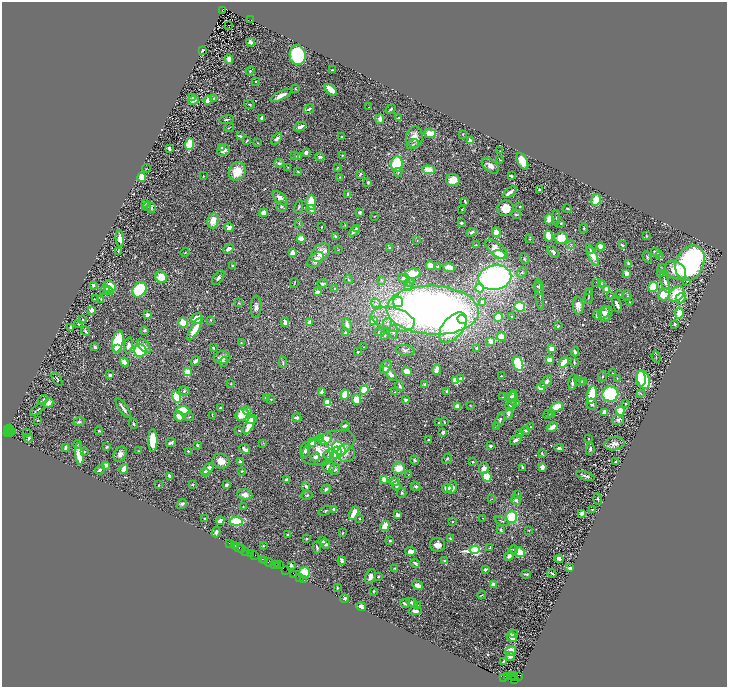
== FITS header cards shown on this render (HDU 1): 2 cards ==
NAXIS1  =                 1449
NAXIS2  =                 1369

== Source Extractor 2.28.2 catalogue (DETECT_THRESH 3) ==
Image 1449 x 1369 px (HDU 1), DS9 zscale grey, zoomed out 1/2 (1 PNG px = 2 x 2 image px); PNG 729 x 689 px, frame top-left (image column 1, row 1369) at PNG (2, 2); each listed source drawn as its Kron ellipse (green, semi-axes under 4 px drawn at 4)
Background 0.53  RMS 0.026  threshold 0.0765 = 3 sigma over >= 5 px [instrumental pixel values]
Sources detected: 656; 41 cannot appear on this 1/2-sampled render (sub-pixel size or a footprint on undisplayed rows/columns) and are neither listed nor drawn; of the other 615, the 500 brightest by FLUX_AUTO listed and drawn (115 fainter detections omitted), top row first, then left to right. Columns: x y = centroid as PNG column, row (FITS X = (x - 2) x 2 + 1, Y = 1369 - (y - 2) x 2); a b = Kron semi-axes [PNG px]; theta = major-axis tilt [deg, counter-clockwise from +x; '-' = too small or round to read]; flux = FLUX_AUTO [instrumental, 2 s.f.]
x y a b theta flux
222 10 2 1 - 31
250 20 2 1 - 67
228 25 2 1 - 35
251 42 4 3 - 18
202 50 3 2 - 8.7
298 55 10 8 -80 450
229 59 5 3 - 44
332 70 2 2 - 3.8
250 71 5 3 - 5.4
255 82 3 3 - 4.7
295 89 4 2 - 3.3
331 90 7 3 -44 66
281 95 12 4 27 38
192 97 4 3 - 6.2
214 98 3 3 - 12
193 100 5 3 - 29
208 100 4 3 - 74
249 104 5 3 - 6.5
369 107 2 1 - 2.8
309 109 5 3 - 12
391 109 6 3 40 7.1
262 118 4 2 - 21
399 118 4 3 - 9.2
380 119 5 4 - 24
226 120 7 3 8 8.8
300 127 6 3 22 24
229 128 5 2 - 4.5
430 133 6 4 -1 79
463 134 2 2 - 3.4
240 136 3 2 - 10
342 137 4 2 - 8
414 137 10 8 80 45
277 139 6 4 49 18
246 141 3 1 - 4.1
470 141 2 2 - 91
257 143 3 2 - 3
190 144 6 4 88 150
413 144 6 3 25 8.7
222 147 3 2 - 8.2
169 148 4 2 - 12
223 150 7 5 25 31
500 151 3 2 - 3.8
306 153 4 3 - 20
342 155 3 3 - 5.8
295 156 3 2 - 6.5
299 156 3 2 - 4.1
320 157 4 4 - 12
499 160 3 2 - 3
522 161 9 5 -64 58
279 163 5 3 - 11
397 164 7 6 - 280
490 166 10 6 -40 39
288 167 3 3 - 3.2
338 167 3 3 - 4.1
146 168 4 2 - 3.5
428 170 6 4 -7 62
237 171 9 8 - 99
298 171 4 3 - 3.8
398 172 4 3 - 7.2
360 174 4 2 - 7.6
204 176 3 3 - 2.8
511 176 3 2 - 13
142 177 4 4 - 130
339 177 3 2 - 3
453 180 7 6 - 55
368 182 2 2 - 9.7
540 189 3 3 - 8.1
510 192 8 2 36 28
348 194 3 2 - 14
280 198 9 5 -44 35
596 200 6 4 80 85
311 202 7 4 88 160
465 202 3 2 - 5.4
145 203 4 3 - 4.4
282 206 5 5 - 9.5
520 206 2 2 - 12
147 207 4 3 - 4.2
299 207 7 3 79 7.7
151 208 5 2 - 6.4
506 208 8 7 - 81
567 208 5 3 - 6.2
311 210 5 4 - 21
462 210 4 2 - 3.6
264 213 4 3 - 36
360 213 4 3 - 10
516 214 5 4 - 7.4
375 216 4 2 - 2.8
556 218 7 2 90 4.7
549 219 5 3 - 58
213 221 8 5 78 61
461 223 3 3 - 9.3
561 223 4 3 - 4.7
299 224 4 2 - 2.9
345 225 2 2 - 3
321 227 2 2 - 3.3
229 228 4 4 - 25
356 228 3 2 - 6.4
584 228 5 3 - 5.5
354 231 6 3 42 17
471 232 5 4 - 14
496 232 5 4 - 51
335 236 4 2 - 4.7
548 236 5 3 - 92
646 236 3 2 - 4
561 238 7 5 -5 89
120 239 8 3 -84 32
301 239 4 4 - 61
530 239 4 3 - 3.9
417 240 3 3 - 4.6
476 245 4 3 - 4.9
571 245 4 3 - 5.4
622 245 3 2 - 11
601 247 4 3 - 59
390 248 2 2 - 24
229 249 6 4 40 22
497 249 13 6 -39 70
338 250 3 2 - 2.9
590 250 3 2 - 7.7
118 251 3 3 - 4.6
185 252 4 2 - 3.5
321 252 10 7 41 53
553 252 7 4 -48 15
656 252 5 3 - 20
293 253 3 2 - 100
499 254 6 4 -19 110
592 255 11 4 -65 52
660 256 4 3 - 7.1
647 257 6 3 -69 6.3
524 259 6 3 -70 6
316 260 10 6 42 33
690 263 18 13 66 1200
629 264 4 3 - 16
233 265 2 2 - 13
431 266 5 3 - 81
437 266 3 2 - 3.4
449 267 6 4 -19 50
661 268 4 2 - 3.6
675 270 11 8 -33 89
522 272 5 4 - 8.4
627 273 4 3 - 32
412 274 8 5 9 66
661 274 3 2 - 4
161 277 6 5 - 91
218 278 8 4 56 15
404 278 6 4 -13 17
495 278 16 12 11 1300
348 280 4 3 - 6.5
382 281 4 2 - 3.3
687 281 2 2 - 9.4
409 282 5 3 - 8.1
597 282 3 2 - 3
665 282 10 3 -75 24
294 283 5 2 - 3.3
323 284 5 4 - 11
602 284 4 3 - 6.9
93 285 3 2 - 12
408 286 4 3 - 9
537 286 3 2 - 4.5
109 287 6 5 - 100
539 287 7 2 90 6.6
653 287 5 4 - 140
334 288 3 3 - 4.2
479 288 4 4 - 140
607 289 3 3 - 54
105 290 5 4 - 11
139 290 8 6 57 450
109 291 5 4 - 23
590 291 3 2 - 2.9
317 292 3 3 - 24
540 294 16 2 -84 13
664 294 6 5 - 120
676 294 9 6 45 160
620 295 3 2 - 3.1
588 296 8 2 86 4.9
611 296 2 2 - 13
627 296 5 3 - 5.5
680 298 5 4 - 47
96 299 4 2 - 2.8
101 299 4 3 - 5.5
398 302 5 5 - 91
482 302 4 4 - 26
629 302 3 2 - 2.7
239 303 3 3 - 3.1
376 303 5 4 - 9.9
617 304 8 3 -68 26
578 305 9 5 -86 38
256 307 11 5 87 21
520 307 5 5 - 180
91 310 3 3 - 28
433 310 46 24 -3 3500
604 312 7 5 53 22
679 313 5 3 - 99
606 314 8 5 63 25
147 315 2 2 - 71
597 315 5 3 - 26
498 317 4 4 - 160
511 317 3 2 - 4.2
197 318 6 5 - 88
393 319 22 11 -14 130
462 319 5 4 - 130
83 320 2 2 - 3.9
210 320 3 3 - 4.4
373 321 4 3 - 47
285 322 4 3 - 24
310 322 4 3 - 23
183 323 5 4 - 72
387 323 5 4 - 12
78 324 4 3 - 4.9
675 324 3 2 - 13
347 325 7 4 -64 24
558 326 3 3 - 6.2
71 327 3 3 - 9.2
453 327 18 10 49 400
195 329 13 3 59 98
144 330 3 3 - 11
85 331 5 3 - 8.2
346 332 2 2 - 19
380 332 5 3 - 5.1
393 332 7 4 -87 12
385 335 4 3 - 5.2
501 337 4 4 - 77
491 341 3 3 - 68
118 342 11 5 78 400
241 343 4 3 - 4.6
129 345 8 4 82 27
144 346 9 4 -48 27
95 347 2 2 - 18
364 347 2 2 - 3.3
118 348 3 2 - 48
213 348 4 2 - 9.6
477 348 2 2 - 32
552 349 4 3 - 26
140 350 6 6 - 220
405 350 9 5 -9 13
358 352 2 2 - 10
575 352 5 3 - 13
656 357 6 2 -72 3.7
222 358 8 6 1 30
549 360 3 3 - 64
195 361 5 3 - 15
124 362 5 3 - 55
223 362 5 4 - 6.9
283 362 5 3 - 6.6
564 362 6 3 52 96
574 362 3 2 - 4.4
518 364 7 5 -73 390
386 367 7 5 56 29
436 370 5 3 - 41
187 372 3 3 - 220
407 372 5 3 - 72
390 373 9 4 -46 28
612 373 3 2 - 3.6
110 375 3 2 - 14
501 376 2 1 - 3.6
602 376 5 2 - 4.3
617 378 2 2 - 2.9
57 379 8 2 -58 6.1
461 379 4 3 - 32
641 379 8 5 -90 370
643 380 9 6 -72 440
455 381 4 3 - 150
580 381 6 3 -36 6.9
583 381 4 3 - 8.5
546 382 7 4 51 20
573 382 8 2 80 20
231 384 2 2 - 2.7
425 385 3 3 - 21
400 386 5 2 - 8.2
541 387 4 3 - 69
364 390 5 4 - 130
184 391 5 4 - 9.5
447 391 4 4 - 7.4
321 392 4 4 - 12
395 392 2 2 - 3.2
640 393 3 2 - 4.5
345 394 5 4 - 120
610 394 8 7 - 340
592 395 9 4 78 180
513 396 6 3 77 8.3
176 397 6 4 -60 120
266 397 3 2 - 14
502 397 3 2 - 2.8
511 397 5 4 - 10
513 398 6 3 81 9.1
271 399 4 3 - 3.4
357 399 5 4 - 74
43 400 6 4 47 8.8
405 400 4 3 - 12
49 403 5 4 - 29
327 403 4 4 - 120
516 403 4 3 - 11
591 404 5 5 - 17
625 404 4 3 - 4.3
470 405 3 2 - 3.3
511 405 6 3 40 16
458 406 3 2 - 81
557 407 6 4 20 110
123 408 11 2 -55 23
220 408 3 2 - 4.8
37 409 8 2 37 7.7
183 410 6 4 -4 190
247 410 4 4 - 20
620 411 4 4 - 84
605 412 3 3 - 51
242 414 7 5 37 96
509 414 6 4 78 20
548 414 5 3 - 5.7
552 414 3 3 - 7.4
212 415 4 2 - 4
179 416 5 4 - 37
189 417 4 2 - 4.4
297 418 4 3 - 15
251 419 6 3 1 60
38 420 2 1 - 2.9
500 420 8 3 69 9.7
618 420 6 5 - 13
79 422 6 4 20 9.9
444 422 4 2 - 4.8
438 423 2 2 - 4.4
134 424 5 3 - 6.3
249 425 10 4 63 83
345 426 4 2 - 18
497 426 2 2 - 10
530 427 2 1 - 3.3
552 427 6 3 32 31
9 428 3 1 - 23
7 429 4 2 - 69
525 430 5 3 - 8.1
10 431 3 2 - 87
99 431 4 3 - 5.7
239 431 3 2 - 3.2
8 432 5 2 - 180
12 432 3 1 - 14
443 432 2 2 - 24
10 433 2 1 - 26
26 433 2 1 - 12
520 433 3 3 - 3.3
28 438 4 3 - 15
321 438 4 3 - 6.7
325 439 7 5 38 60
589 439 2 2 - 4.5
153 440 11 4 -90 130
428 440 3 2 - 5.5
516 440 6 3 31 17
312 442 2 2 - 110
171 443 5 2 - 10
263 443 4 3 - 3.9
78 444 4 4 - 5.5
614 444 10 6 8 27
197 445 2 2 - 11
490 446 3 2 - 12
107 447 4 3 - 7.8
328 447 28 14 24 120
65 448 4 2 - 9.4
559 448 5 4 - 10
244 449 6 3 -41 23
339 449 8 5 -50 340
590 449 6 3 79 13
305 450 7 5 78 23
139 451 3 3 - 4.2
188 451 2 2 - 4.1
319 451 15 10 -68 83
84 452 3 3 - 4.9
337 452 6 4 78 170
346 453 9 9 - 47
542 453 3 2 - 6.5
79 454 11 3 -85 180
120 454 8 6 62 25
329 454 6 4 39 11
315 457 5 4 - 20
447 459 5 3 - 6.2
415 460 5 3 - 11
221 461 8 7 - 46
240 462 4 3 - 13
473 462 2 2 - 5.7
616 462 2 1 - 3.9
106 465 4 3 - 27
328 466 7 6 - 24
522 467 3 2 - 8.5
542 467 3 3 - 40
399 468 6 5 - 84
484 468 6 5 - 28
124 469 5 3 - 78
208 469 7 4 49 31
335 469 5 5 - 15
100 470 5 3 - 9.7
242 471 3 2 - 4
205 472 5 3 - 11
408 475 3 2 - 2.8
169 476 4 3 - 19
585 476 9 3 -18 15
487 477 5 4 - 150
384 479 3 3 - 43
287 480 4 3 - 10
394 482 5 4 - 37
193 484 2 2 - 7.4
227 484 3 2 - 18
159 485 3 2 - 4.1
306 486 3 3 - 17
396 486 4 3 - 8.9
416 486 5 4 - 12
447 488 5 4 - 51
452 488 6 4 79 29
326 489 5 4 - 11
402 493 5 4 - 7.1
245 494 7 5 -7 37
307 495 5 3 - 6.4
518 495 4 2 - 3.6
492 499 2 2 - 2.9
598 499 6 2 -84 5.3
516 500 5 4 - 18
182 504 5 3 - 10
243 506 2 2 - 7.7
334 509 3 3 - 9.3
592 509 2 2 - 4.8
325 511 6 3 24 7.1
354 513 7 3 62 61
582 513 3 2 - 32
397 515 3 3 - 27
512 517 6 5 - 190
483 518 2 1 - 2.8
205 519 3 2 - 16
359 519 3 3 - 3.6
220 521 4 3 - 36
236 521 6 4 -6 250
452 521 2 2 - 9.7
502 521 8 2 -24 6.5
385 526 5 4 - 91
501 530 4 3 - 8.1
529 530 2 2 - 3.8
216 532 5 3 - 13
343 533 3 2 - 4.8
287 535 4 3 - 6.1
306 539 3 3 - 7.2
450 539 3 2 - 5
322 541 4 4 - 8.9
390 541 3 3 - 9.3
230 543 3 1 - 25
325 544 5 3 - 20
235 545 2 2 - 12
437 545 7 7 - 37
263 546 3 2 - 3.7
490 547 3 2 - 6
239 548 5 1 - 39
317 548 6 2 -81 9.5
242 549 2 1 - 30
475 550 5 3 - 810
514 550 4 2 - 5
246 551 2 1 - 37
411 551 5 3 - 34
520 552 5 4 - 94
251 553 2 1 - 20
255 555 2 1 - 16
509 556 5 4 - 19
262 559 4 2 - 72
559 559 4 3 - 37
265 561 2 1 - 5.8
342 561 4 3 - 16
444 561 3 3 - 7.2
269 562 4 1 - 140
415 563 5 2 - 16
274 565 3 2 - 56
280 565 2 1 - 18
291 565 3 3 - 19
277 566 2 2 - 44
395 568 4 3 - 4.3
570 568 4 2 - 15
485 569 2 2 - 15
286 570 3 1 - 23
304 573 5 5 - 130
552 573 4 2 - 7.5
293 574 3 2 - 25
526 574 5 2 - 8.4
378 576 4 3 - 5.8
299 577 2 1 - 22
371 577 8 5 64 30
304 580 3 1 - 32
418 585 6 3 -26 25
493 585 3 3 - 43
337 588 3 3 - 5.2
373 591 2 2 - 5.8
482 595 4 2 - 3.7
344 599 4 4 - 12
405 603 5 2 - 17
412 603 6 3 -31 27
418 605 4 3 - 3.7
361 607 5 4 - 29
415 611 6 3 -3 22
514 634 4 2 - 5.9
512 637 5 3 - 47
511 651 5 4 - 52
510 656 4 3 - 19
504 661 3 2 - 7.1
514 675 4 2 - 290
507 676 3 1 - 18
511 676 3 2 - 140
518 676 4 2 - 36
504 677 2 1 - 17
514 677 2 1 - 230
515 679 2 1 - 90
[115 fainter detections neither listed nor drawn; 41 sub-pixel or undisplayed-footprint detections neither listed nor drawn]